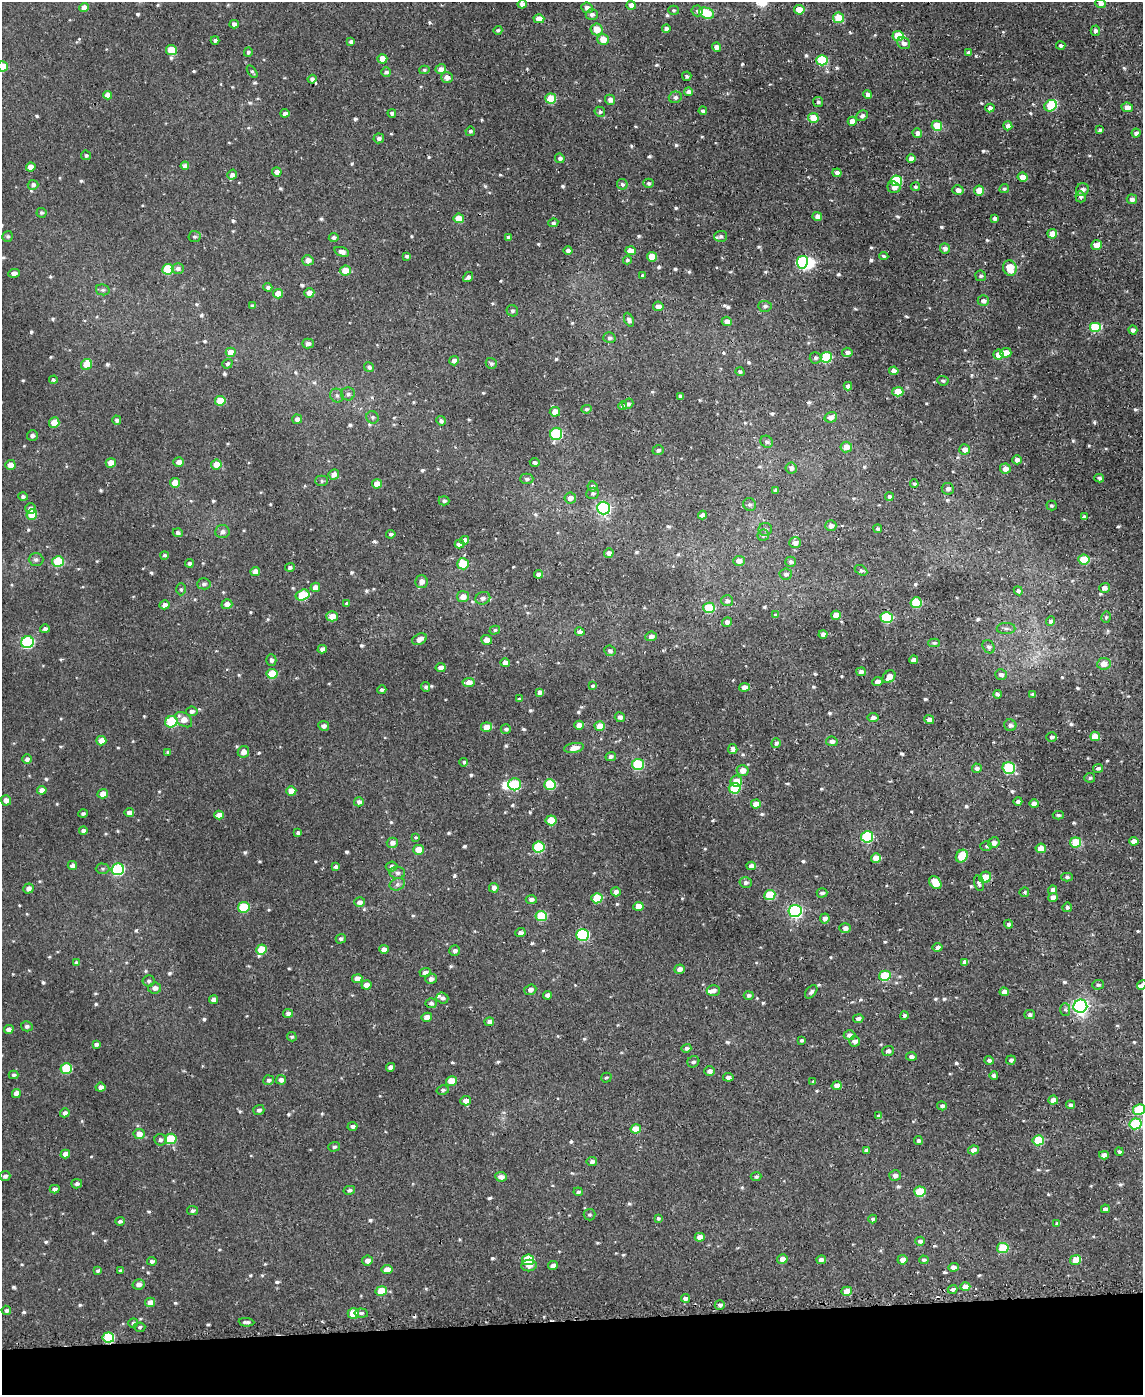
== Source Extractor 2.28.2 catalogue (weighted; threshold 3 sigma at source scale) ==
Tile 10 of 4 x 3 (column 2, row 3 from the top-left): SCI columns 1142-2282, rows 125-1517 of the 4589 x 4550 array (HDU 1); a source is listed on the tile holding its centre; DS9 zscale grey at full resolution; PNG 1145 x 1397 px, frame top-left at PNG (2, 2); each listed source drawn as its Kron ellipse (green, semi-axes under 4 px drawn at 4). Shown black and unused: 5% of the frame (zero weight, under 2 of 3 exposures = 2% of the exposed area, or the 3 px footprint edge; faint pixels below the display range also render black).
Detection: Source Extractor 2.28.2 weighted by HDU 2 'WHT'; one run over the whole footprint, this tile lists its part. Background 0.00839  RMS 0.005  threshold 0.0223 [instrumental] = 3 sigma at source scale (4.5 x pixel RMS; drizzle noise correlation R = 1.50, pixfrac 1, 0.05/0.05 arcsec/px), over >= 5 px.
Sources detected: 769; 2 inside a brighter object's white glare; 2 cosmic-ray / hot-pixel residue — neither listed nor drawn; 9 inside a brighter listed object's ellipse — not listed separately; of the other 756, all 500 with FLUX_AUTO >= 0.886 (the completeness limit of this list) listed and drawn (256 fainter detections not listed), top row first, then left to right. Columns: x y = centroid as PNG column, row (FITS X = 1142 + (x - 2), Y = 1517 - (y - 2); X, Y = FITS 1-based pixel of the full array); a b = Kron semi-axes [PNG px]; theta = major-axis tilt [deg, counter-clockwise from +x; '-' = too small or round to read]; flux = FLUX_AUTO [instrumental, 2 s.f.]
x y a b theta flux
522 4 4 4 - 2.8
1100 4 5 4 - 2.1
631 5 4 4 - 3.4
84 8 5 4 - 3.7
587 8 6 5 - 3.1
674 10 5 4 - 0.9
799 10 5 4 - 7.9
697 11 5 5 - 1
706 13 8 5 -22 18
592 14 6 5 - 1.8
839 18 5 5 - 12
539 19 5 4 - 4.9
234 24 4 4 - 2
666 28 4 3 - 1.6
597 29 6 6 - 6.6
498 30 4 3 - 1
1095 31 5 4 - 1.1
898 36 6 5 - 17
603 39 6 5 - 6.5
215 40 4 3 - 1.3
351 42 4 3 - 1.5
904 43 7 5 -32 2.4
1061 46 5 4 - 1.4
716 47 4 4 - 3.2
171 50 5 5 - 13
248 52 5 4 - 0.99
969 52 3 3 - 1.1
382 59 5 4 - 7.7
822 60 6 5 - 26
3 66 5 5 - 8.1
441 69 5 5 - 3.4
424 70 5 4 - 0.96
252 72 7 4 -55 0.94
386 72 5 5 - 1.4
687 76 5 4 - 1
447 77 6 5 - 3
312 79 4 4 - 1.4
689 92 4 4 - 2.3
868 94 5 4 - 2.4
107 95 4 4 - 3.1
675 97 6 5 - 1.6
551 99 5 5 - 15
610 100 5 5 - 2.6
818 102 5 5 - 1
1051 106 6 5 - 23
1127 107 6 4 -8 3.6
990 108 4 4 - 2.1
703 111 4 3 - 1.1
600 112 5 4 - 1.1
285 113 4 4 - 1.9
392 113 4 3 - 1.2
862 116 6 5 - 1.6
813 118 5 5 - 9.1
852 121 4 4 - 4.2
937 126 5 5 - 12
1008 126 4 4 - 2.1
1100 130 4 3 - 1.1
470 131 5 4 - 1.3
917 133 5 4 - 2.1
1136 133 4 4 - 1.5
379 138 5 5 - 1.8
86 155 5 5 - 1
560 158 5 4 - 1.6
911 159 4 4 - 2.8
185 166 4 4 - 2.8
31 167 5 4 - 3.5
277 172 5 4 - 2.7
837 173 4 4 - 2.4
232 175 5 4 - 1.5
1023 177 5 4 - 5.4
896 181 6 5 - 27
649 183 5 4 - 1.2
622 184 5 5 - 1.2
33 185 5 5 - 1.5
894 187 6 5 - 2.1
915 187 4 4 - 0.93
1004 189 5 4 - 0.98
958 190 5 4 - 2.7
979 190 5 5 - 8.8
1082 190 7 6 - 2.2
1080 197 5 5 - 1.5
1132 199 5 5 - 2.3
41 213 5 5 - 0.96
817 216 5 4 - 3.2
459 218 5 5 - 8
994 218 3 3 - 1.2
553 223 5 4 - 0.95
1052 234 5 4 - 6.5
8 236 5 5 - 1
194 236 6 5 - 1.1
721 236 6 5 - 1.2
508 237 4 3 - 1.4
334 238 5 4 - 1.2
1097 245 5 4 - 5.6
945 248 5 5 - 2.1
568 251 4 4 - 1.7
630 251 5 4 - 4.2
342 252 8 4 -19 2.4
407 256 4 3 - 1
884 256 5 4 - 0.92
652 257 5 5 - 7.4
308 260 6 5 - 3.2
627 260 4 4 - 0.98
802 262 6 5 - 56
178 268 6 5 - 1.8
1010 268 8 6 -69 11
168 269 5 5 - 21
345 271 5 5 - 7.9
14 273 6 4 5 1.9
643 275 4 3 - 1.2
981 276 5 5 - 1.2
468 277 5 4 - 1.4
268 287 4 4 - 1.4
103 290 7 5 -12 1.2
309 293 5 4 - 3.6
278 294 5 4 - 6.3
983 301 6 5 - 1.8
252 306 4 4 - 1.3
658 306 5 5 - 2.9
765 306 7 5 -3 1.3
512 311 6 5 - 1.2
629 320 7 4 -67 1.6
727 321 5 4 - 3.3
1095 327 6 5 - 23
1133 330 5 4 - 1.8
609 338 6 5 - 1.4
308 343 6 5 - 1.8
231 352 5 4 - 6.3
847 352 5 4 - 2
1006 353 6 5 - 5.6
998 355 5 5 - 4.7
826 357 6 5 - 28
816 358 6 6 - 1.4
454 361 5 4 - 2.2
491 363 6 5 - 1.2
227 364 5 4 - 1.2
86 365 6 5 - 6.5
369 367 5 4 - 1.4
894 371 4 4 - 2.9
740 372 5 4 - 1.1
53 380 4 4 - 0.92
943 381 6 5 - 1
848 386 4 4 - 2
898 392 5 5 - 10
348 394 7 6 - 1.8
337 396 7 6 - 1.5
680 396 3 3 - 0.98
220 401 5 5 - 11
628 404 6 4 36 1.2
623 406 4 4 - 1.1
586 409 5 4 - 0.93
555 412 5 5 - 5.5
372 417 6 6 - 1.2
831 417 6 5 - 3.7
297 419 5 4 - 2.4
117 420 4 4 - 1.3
441 421 5 4 - 1.7
54 423 5 5 - 8.6
556 434 6 6 - 40
32 435 5 5 - 1.5
767 442 6 5 - 1.3
846 447 6 5 - 5.1
965 449 5 5 - 3.3
658 450 5 5 - 1.1
1017 460 5 4 - 2.2
179 462 5 4 - 2.8
535 462 5 4 - 1.3
111 463 5 4 - 5.4
10 465 5 5 - 4.6
216 465 5 5 - 6.5
791 468 5 5 - 2.3
1005 468 5 5 - 3.5
334 475 5 5 - 2.7
1099 478 5 4 - 1.2
527 479 7 5 1 1.3
321 481 6 5 - 1
175 483 5 4 - 7.8
377 484 5 4 - 5.3
914 484 4 4 - 0.99
592 486 5 5 - 1.4
948 489 6 5 - 1.9
775 490 4 3 - 1.3
593 493 6 5 - 1.1
23 496 5 4 - 1.2
889 497 4 3 - 1.4
570 498 6 5 - 3.1
444 501 5 4 - 1.1
750 505 6 6 - 1.3
1051 506 5 5 - 0.89
604 508 6 6 - 87
30 509 5 5 - 2.3
32 515 5 5 - 11
702 515 4 4 - 1.9
1084 517 4 4 - 1.9
831 526 5 5 - 2.3
765 529 6 6 - 1.3
878 529 4 3 - 1.2
222 532 7 6 - 1.9
178 533 5 4 - 1.5
391 534 4 4 - 1.2
763 535 6 5 - 1.2
465 540 4 4 - 2.4
795 543 6 5 - 2.7
460 544 5 4 - 3
609 553 5 4 - 2.2
164 555 4 4 - 0.91
36 560 7 6 - 1.5
1084 560 5 5 - 19
739 561 6 5 - 3.3
58 562 6 5 - 26
790 562 5 5 - 1.3
189 563 4 3 - 1.5
463 564 6 5 - 17
290 567 5 4 - 1.2
861 570 7 4 -31 1.2
255 572 5 4 - 4
539 574 4 4 - 2.1
786 574 6 5 - 1.5
421 582 6 6 - 3.5
204 584 7 5 5 1.3
315 587 5 4 - 3.1
1104 588 5 5 - 2.1
181 589 6 5 - 0.9
1018 591 5 4 - 1.4
303 595 7 5 16 19
463 597 6 5 - 4
483 598 7 6 - 1.8
727 601 6 5 - 1.7
347 603 4 4 - 1.1
916 603 6 5 - 19
227 604 5 5 - 3.1
165 605 5 4 - 2.7
709 608 6 5 - 19
776 615 4 3 - 1.4
836 615 5 4 - 5.9
332 616 6 5 - 5.4
887 617 6 5 - 33
1106 617 5 4 - 1.1
1050 621 4 4 - 1.6
727 622 5 4 - 2.6
1006 628 9 5 0 1.5
45 629 5 4 - 1.4
495 630 5 4 - 0.93
580 632 5 4 - 1.9
823 634 4 4 - 2.7
651 636 5 4 - 2.1
419 639 8 5 27 3.7
486 640 5 5 - 4.2
27 642 6 6 - 56
934 643 6 4 -1 0.95
989 647 7 5 -54 1.5
322 649 4 4 - 1.6
610 651 6 5 - 1.5
271 660 6 5 - 1.6
913 660 5 4 - 2.7
505 663 4 4 - 3.1
1104 664 6 6 - 5.4
441 668 5 4 - 3.2
861 672 5 4 - 2.1
272 674 5 5 - 13
1001 675 6 5 - 2.1
889 677 7 5 46 5.3
469 682 6 4 4 4
877 682 5 4 - 2.6
592 686 4 4 - 0.89
426 687 5 4 - 1.3
744 687 5 4 - 2.5
382 690 4 3 - 1.4
540 692 4 4 - 2
997 694 4 3 - 1.4
1033 694 4 3 - 1.1
519 699 4 3 - 1.3
192 711 5 5 - 1.9
620 717 5 4 - 2.3
873 718 5 4 - 2
184 720 9 6 -39 4.4
929 720 5 4 - 2.6
171 722 6 5 - 37
579 725 5 4 - 3.3
1010 725 6 6 - 1.8
324 726 5 5 - 2.1
600 726 5 5 - 7.9
486 727 5 4 - 5.5
506 729 5 4 - 1.4
1095 736 5 5 - 6.8
1052 737 5 5 - 1.4
101 741 5 4 - 4.2
832 741 6 5 - 2.5
776 743 5 4 - 1.3
574 748 10 5 9 4.2
733 749 5 4 - 2.1
168 752 4 3 - 1.2
243 752 6 5 - 3.2
611 757 5 4 - 1.5
27 759 5 4 - 1.6
464 762 4 4 - 0.93
638 764 6 5 - 32
977 768 5 4 - 1.8
1009 768 6 6 - 41
1098 768 5 4 - 1.3
743 770 6 5 - 4
1090 778 5 5 - 0.93
736 781 6 5 - 6.5
515 784 6 6 - 23
550 784 6 5 - 24
735 788 6 5 - 20
42 790 4 4 - 3.2
291 791 5 4 - 5.7
103 794 5 4 - 3.9
6 800 5 5 - 3
1018 801 4 4 - 1.3
359 802 5 4 - 1.8
756 804 5 4 - 5.4
1034 804 5 4 - 2.7
129 812 5 4 - 2.7
83 813 5 4 - 1.1
219 815 5 4 - 4.1
1058 815 5 4 - 0.89
551 820 5 5 - 13
83 831 4 4 - 1.8
298 833 4 3 - 1.2
416 837 3 3 - 1.3
867 837 6 5 - 39
1134 841 5 4 - 3.2
1076 842 5 5 - 18
392 843 5 5 - 2.5
994 843 6 5 - 2.9
986 846 6 5 - 0.89
539 847 6 5 - 33
1041 848 5 4 - 5.4
419 850 5 5 - 8.2
962 856 7 5 52 15
876 858 5 4 - 5.2
72 865 5 4 - 2.1
392 866 6 5 - 1.6
751 866 4 4 - 2.4
336 867 4 3 - 1.6
102 869 7 5 -1 0.97
118 869 6 6 - 51
397 873 8 6 -6 1.6
985 877 6 5 - 11
1067 877 6 4 -2 1.1
746 882 6 5 - 1.6
935 883 7 5 -49 10
979 883 8 5 -74 1.3
397 884 8 6 22 1.5
494 888 5 4 - 2.3
28 889 5 5 - 2.3
1053 890 4 4 - 2.5
616 892 5 4 - 2
1024 892 5 5 - 0.93
822 893 5 4 - 1.6
770 895 5 5 - 18
1053 897 5 4 - 2.7
597 898 5 5 - 17
531 899 5 4 - 1.8
360 902 5 4 - 2.3
638 906 5 4 - 5.1
244 907 6 5 - 21
1067 907 5 4 - 1.2
795 911 6 6 - 97
541 916 6 5 - 23
825 918 5 4 - 2.2
1008 924 4 4 - 1.3
845 928 5 5 - 2.3
520 933 5 4 - 2
583 935 6 6 - 55
341 939 5 4 - 1.1
938 947 5 4 - 2
261 949 5 5 - 11
384 949 4 4 - 3
455 951 5 5 - 1.7
965 962 4 4 - 1.8
76 963 4 4 - 1.8
679 969 5 4 - 3
425 972 6 4 3 2.4
885 976 6 5 - 23
357 979 5 4 - 4.5
431 979 6 5 - 2
149 981 6 5 - 1.1
366 985 5 4 - 4
1098 985 6 5 - 1.2
1142 985 5 3 - 1.6
155 988 6 5 - 2.5
530 990 6 5 - 2.3
713 990 7 5 0 1.9
811 992 8 5 49 1.3
1004 992 4 4 - 3.2
547 995 4 4 - 2.1
749 995 5 4 - 1.4
442 998 6 5 - 1.6
214 1000 4 4 - 2.6
431 1003 5 5 - 1.4
1080 1006 7 6 - 170
1065 1009 6 5 - 1
288 1013 5 4 - 1.8
1030 1014 5 4 - 1.4
904 1015 4 4 - 1
427 1017 5 4 - 4
858 1019 5 4 - 1.9
489 1022 5 4 - 2
27 1026 6 5 - 1.4
9 1029 5 4 - 2.3
849 1035 6 5 - 2.1
292 1037 5 4 - 0.92
801 1040 3 3 - 0.95
854 1041 5 5 - 2.4
96 1044 4 3 - 1.3
686 1048 5 4 - 1.2
888 1051 6 5 - 1.5
911 1056 5 4 - 1.7
989 1060 4 4 - 1.4
1011 1060 5 4 - 1.4
693 1062 6 5 - 1.1
390 1067 4 4 - 2.1
66 1068 6 5 - 25
709 1071 5 4 - 2
14 1075 5 4 - 1.1
994 1075 4 4 - 1.6
728 1077 5 4 - 1.5
606 1078 5 4 - 0.92
268 1080 5 5 - 1.3
281 1080 5 4 - 2.1
452 1081 5 5 - 10
813 1082 4 3 - 0.89
837 1086 5 4 - 3.5
100 1087 5 4 - 2.3
443 1090 6 4 13 1.1
16 1093 4 4 - 3.5
1053 1100 5 4 - 3.6
466 1101 5 4 - 3.5
1070 1105 4 3 - 1.6
942 1106 5 4 - 1.4
1139 1109 6 5 - 22
259 1110 5 5 - 1.4
65 1113 5 4 - 1.6
878 1116 4 4 - 1.2
1136 1124 6 5 - 33
353 1126 5 4 - 1.4
636 1129 5 4 - 8.5
139 1134 5 5 - 4
171 1139 6 5 - 21
160 1140 6 5 - 1.5
918 1140 4 4 - 1.3
1038 1140 6 5 - 20
334 1147 5 5 - 1.1
866 1150 4 3 - 0.99
974 1150 5 4 - 3.6
1119 1152 4 3 - 1.3
65 1154 5 4 - 3.3
1104 1155 5 4 - 2.7
592 1161 5 4 - 1.5
5 1176 5 5 - 1.6
756 1176 5 4 - 1.1
895 1176 6 5 - 2.5
501 1177 6 4 -6 2.5
77 1184 5 4 - 1.4
55 1189 5 4 - 1.6
349 1190 6 4 12 1.4
578 1192 4 4 - 1.3
920 1192 6 5 - 17
1105 1209 4 4 - 1.7
192 1211 5 4 - 1.2
589 1215 6 6 - 0.97
658 1218 4 4 - 1
873 1219 4 4 - 1.1
120 1221 5 4 - 1.1
1057 1224 4 4 - 1.5
700 1237 5 4 - 3.8
920 1241 5 4 - 1.3
1003 1248 6 5 - 22
782 1259 5 4 - 3.6
528 1260 6 5 - 26
821 1260 4 4 - 2.4
902 1260 5 4 - 2.8
924 1260 5 4 - 1.1
1076 1260 5 4 - 9.5
152 1261 5 4 - 1.3
367 1261 5 5 - 2.8
529 1265 8 5 7 2.9
553 1266 5 4 - 2.5
954 1267 5 4 - 2.7
120 1270 3 3 - 0.9
387 1270 5 4 - 4.9
98 1271 4 4 - 0.95
138 1284 6 5 - 2.3
965 1287 5 4 - 5.4
952 1289 5 4 - 1.5
381 1291 5 5 - 13
847 1291 5 4 - 6.6
685 1298 4 3 - 2.1
150 1302 5 4 - 3.6
720 1305 5 5 - 1.7
6 1310 5 4 - 1.4
353 1313 5 5 - 12
361 1313 7 4 -6 1.3
247 1322 8 3 -4 1.5
133 1323 5 4 - 1.3
140 1327 6 4 4 1
108 1338 6 5 - 31
Overlapping masked pixels (flux is a lower limit): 1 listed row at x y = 108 1338
Isophote crosses this tile's border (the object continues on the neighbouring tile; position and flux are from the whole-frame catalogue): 3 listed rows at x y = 3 66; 1142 985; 1139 1109